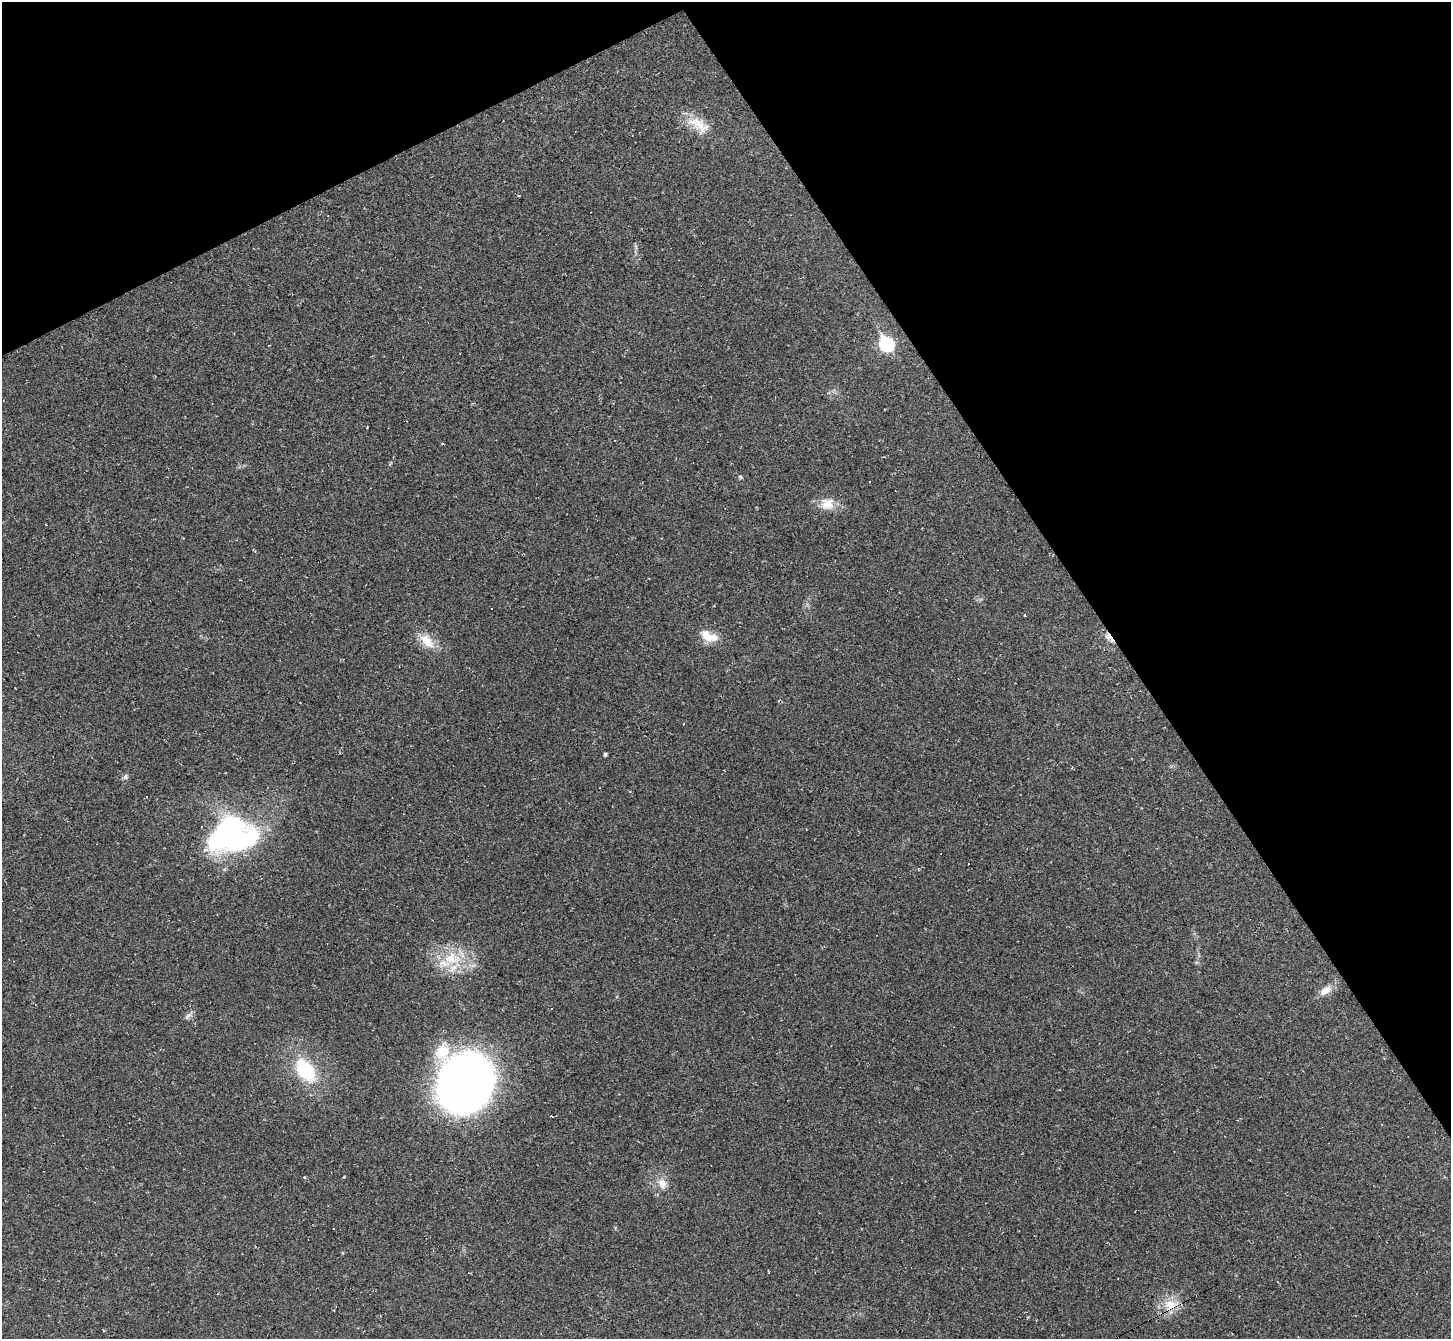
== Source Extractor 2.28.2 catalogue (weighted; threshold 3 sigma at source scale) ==
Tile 3 of 4 x 4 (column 3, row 1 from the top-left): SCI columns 2900-4348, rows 4165-5501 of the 5799 x 5790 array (HDU 1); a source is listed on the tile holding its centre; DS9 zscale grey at full resolution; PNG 1453 x 1341 px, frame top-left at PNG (2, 2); no overlay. Shown black and unused: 29% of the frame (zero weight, under 2 of 3 exposures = <1% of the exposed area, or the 3 px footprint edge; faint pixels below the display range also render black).
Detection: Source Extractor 2.28.2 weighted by HDU 2 'WHT'; one run over the whole footprint, this tile lists its part. Background 0.0951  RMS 0.008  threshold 0.0359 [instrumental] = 3 sigma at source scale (4.5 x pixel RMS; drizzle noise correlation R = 1.50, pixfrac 1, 0.05/0.05 arcsec/px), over >= 5 px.
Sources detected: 39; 1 inside a brighter object's white glare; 16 cosmic-ray / hot-pixel residue — not listed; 1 inside a brighter listed object's ellipse — not listed separately; the other 21 listed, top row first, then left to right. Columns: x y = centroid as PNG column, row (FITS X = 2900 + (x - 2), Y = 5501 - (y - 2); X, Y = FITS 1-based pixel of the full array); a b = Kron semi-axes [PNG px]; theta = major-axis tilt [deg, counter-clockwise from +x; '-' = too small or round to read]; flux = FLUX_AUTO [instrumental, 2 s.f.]
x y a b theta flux
699 125 35 17 -34 20
887 344 8 7 - 120
740 477 6 5 - 1.1
827 504 20 17 9 13
1025 615 4 2 - 0.72
707 636 20 12 -45 12
1109 637 14 6 -49 8.3
427 641 24 13 -44 14
605 754 4 3 - 1.7
125 777 8 6 31 2.2
146 797 3 3 - 1.5
228 829 43 21 39 160
452 958 28 20 -1 34
1325 990 19 10 31 7.9
188 1016 12 6 44 3
305 1070 25 15 -54 52
465 1083 46 41 79 490
304 1177 5 4 - 0.75
662 1183 16 12 -70 8.8
1170 1304 23 13 13 16
1028 1317 4 3 - 0.66
Overlapping masked pixels (flux is a lower limit): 2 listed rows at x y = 1109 637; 1170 1304